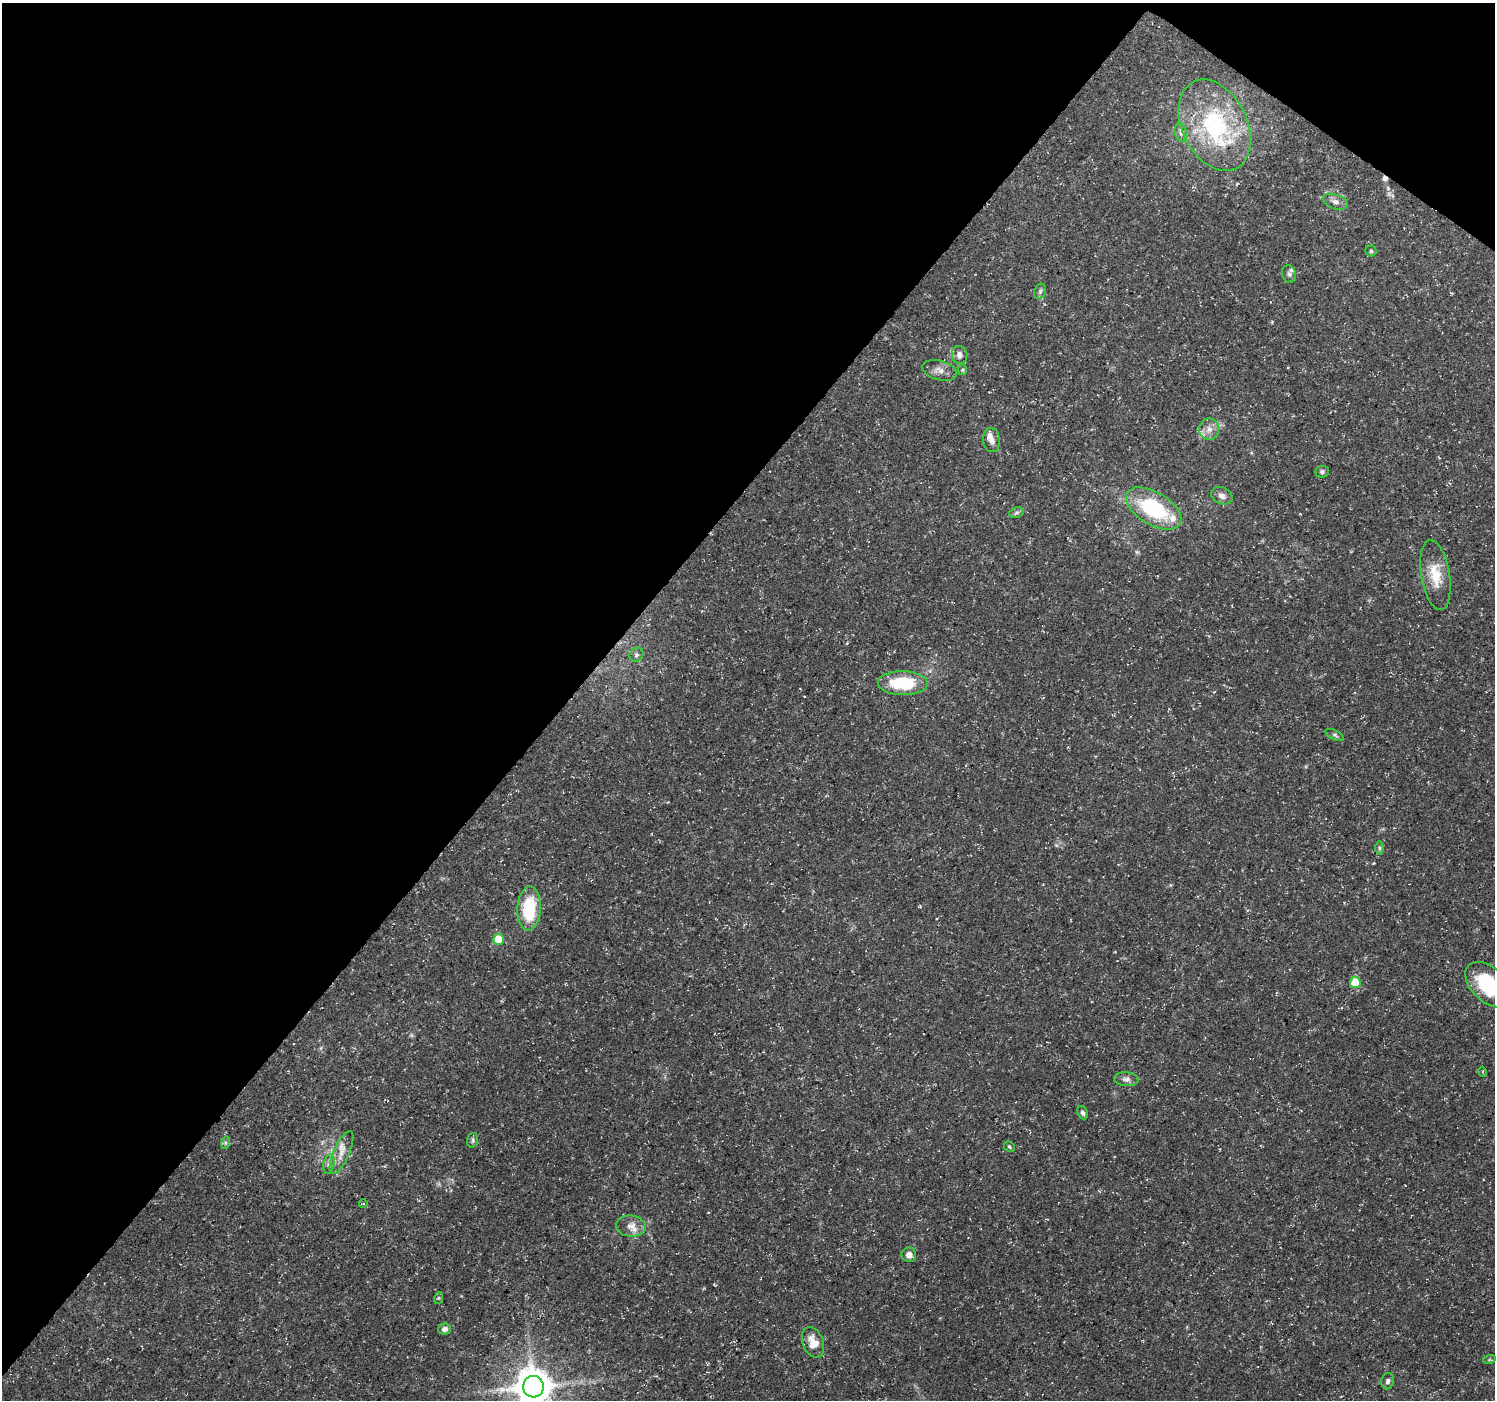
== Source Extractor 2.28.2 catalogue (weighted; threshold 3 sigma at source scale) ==
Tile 2 of 4 x 4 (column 2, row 1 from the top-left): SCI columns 1495-2987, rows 4373-5770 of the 5980 x 6015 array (HDU 1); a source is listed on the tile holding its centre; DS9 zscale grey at full resolution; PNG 1497 x 1402 px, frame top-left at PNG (2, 3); each listed source drawn as its Kron ellipse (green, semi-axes under 4 px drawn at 4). Shown black and unused: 40% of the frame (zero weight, under 3 of 5 exposures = <1% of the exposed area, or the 3 px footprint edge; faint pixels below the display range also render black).
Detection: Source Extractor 2.28.2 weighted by HDU 2 'WHT'; one run over the whole footprint, this tile lists its part. Background 0.0541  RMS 0.0028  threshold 0.0125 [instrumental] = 3 sigma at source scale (4.5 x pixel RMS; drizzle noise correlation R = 1.50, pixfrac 1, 0.0396/0.0396 arcsec/px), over >= 5 px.
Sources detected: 46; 1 cosmic-ray / hot-pixel residue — neither listed nor drawn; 4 inside a brighter listed object's ellipse — not listed separately; the other 41 listed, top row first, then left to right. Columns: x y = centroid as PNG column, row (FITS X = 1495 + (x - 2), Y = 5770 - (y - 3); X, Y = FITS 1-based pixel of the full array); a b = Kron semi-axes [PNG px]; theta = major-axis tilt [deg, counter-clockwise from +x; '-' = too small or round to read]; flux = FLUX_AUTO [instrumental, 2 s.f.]
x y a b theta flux
1215 125 48 32 -64 36
1181 132 9 6 -73 1
1335 202 12 7 -19 1.5
1371 251 5 5 - 0.39
1289 274 9 7 -71 0.82
1040 291 8 5 70 0.68
960 355 9 7 -79 1.5
940 370 17 9 -16 2.3
962 370 5 5 - 0.37
1209 429 11 10 - 2.2
992 440 12 8 -84 1.7
1322 472 6 6 - 0.66
1222 496 11 8 -25 1.4
1153 508 31 16 -31 25
1016 513 7 5 18 0.59
1435 575 35 14 -81 7
636 655 7 6 - 0.71
903 683 25 12 -1 14
1335 735 10 4 -27 0.61
1379 848 7 4 -90 0.49
529 908 22 11 87 14
499 939 5 5 - 7.3
1355 983 5 5 - 7.6
1489 985 27 17 -43 17
1483 1072 5 3 - 0.25
1126 1079 12 7 -5 1.1
1083 1113 7 5 -64 0.72
473 1140 7 5 75 0.59
225 1143 6 4 73 0.49
1009 1147 6 5 - 0.45
341 1153 23 8 66 3.1
329 1164 10 5 77 1
363 1204 4 3 - 0.25
631 1226 15 10 -7 2.6
909 1255 7 7 - 1.4
439 1298 6 4 70 0.35
445 1329 6 5 - 1.2
813 1342 16 10 -68 4.1
1489 1360 6 4 18 0.41
1388 1381 8 6 77 0.88
533 1387 11 10 - 760
Isophote crosses this tile's border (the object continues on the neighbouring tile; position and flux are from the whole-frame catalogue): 2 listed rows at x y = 1489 985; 533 1387